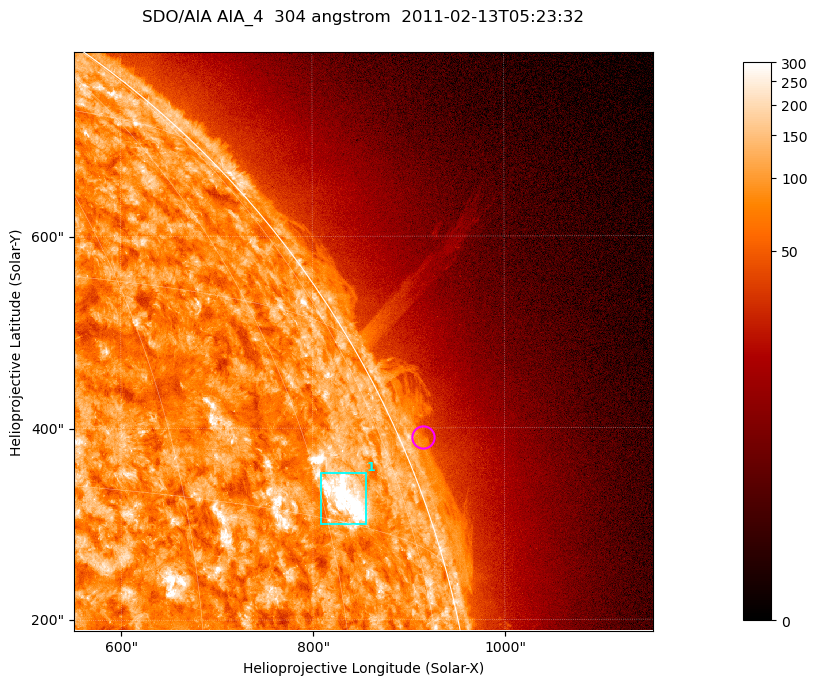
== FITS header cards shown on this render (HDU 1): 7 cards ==
TELESCOP= 'SDO/AIA '           / For AIA: SDO/AIA
INSTRUME= 'AIA_4   '           / For AIA: AIA_ATA1, AIA_ATA2, AIA_ATA3 or AIA_AT
WAVELNTH=                  304 / [angstrom] Wavelength
WAVEUNIT= 'angstrom'           / Wavelength unit: angstrom
DATE-OBS= '2011-02-13T05:23:32.123' / [ISO] Date when observation started; ISO 8
CTYPE1  = 'HPLN-TAN'           / CTYPE1; Typically HPLN
CTYPE2  = 'HPLT-TAN'           / CTYPE2; Typically HPLT

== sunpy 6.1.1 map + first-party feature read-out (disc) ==
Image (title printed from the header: SDO/AIA AIA_4  304 angstrom  2011-02-13T05:23:32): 1006 x 1006 px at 0.6 arcsec/px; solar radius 972 arcsec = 1619 px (partial field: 5.3% of the solar disc is inside the frame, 43% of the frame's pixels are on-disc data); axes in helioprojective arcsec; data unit not stated in the header (colour bar unlabelled)
Orientation: roll -0.132 deg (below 1 deg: not rotated)
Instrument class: DISC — disc imager (sunpy class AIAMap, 304 A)
Bright regions (active regions / flare kernels): reference = the on-disc median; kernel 9 px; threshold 5 sigma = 156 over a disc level ~89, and >= 1.15x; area >= 1012 px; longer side >= 12 px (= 7.2 arcsec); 1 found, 1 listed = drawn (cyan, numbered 1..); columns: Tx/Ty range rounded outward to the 2 arcsec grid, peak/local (2 s.f.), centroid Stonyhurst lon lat
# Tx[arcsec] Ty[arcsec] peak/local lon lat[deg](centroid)
1 808..856 300..354 6.9 +63 +17
Off-limb structures (1.02-1.3 R_sun): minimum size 400 px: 5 found; the strongest spans PA ~290..295 deg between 1.02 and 1.04 R_sun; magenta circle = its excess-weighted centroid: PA ~295 deg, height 1.02 R_sun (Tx ~914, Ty ~390 arcsec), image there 1.5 x the reference